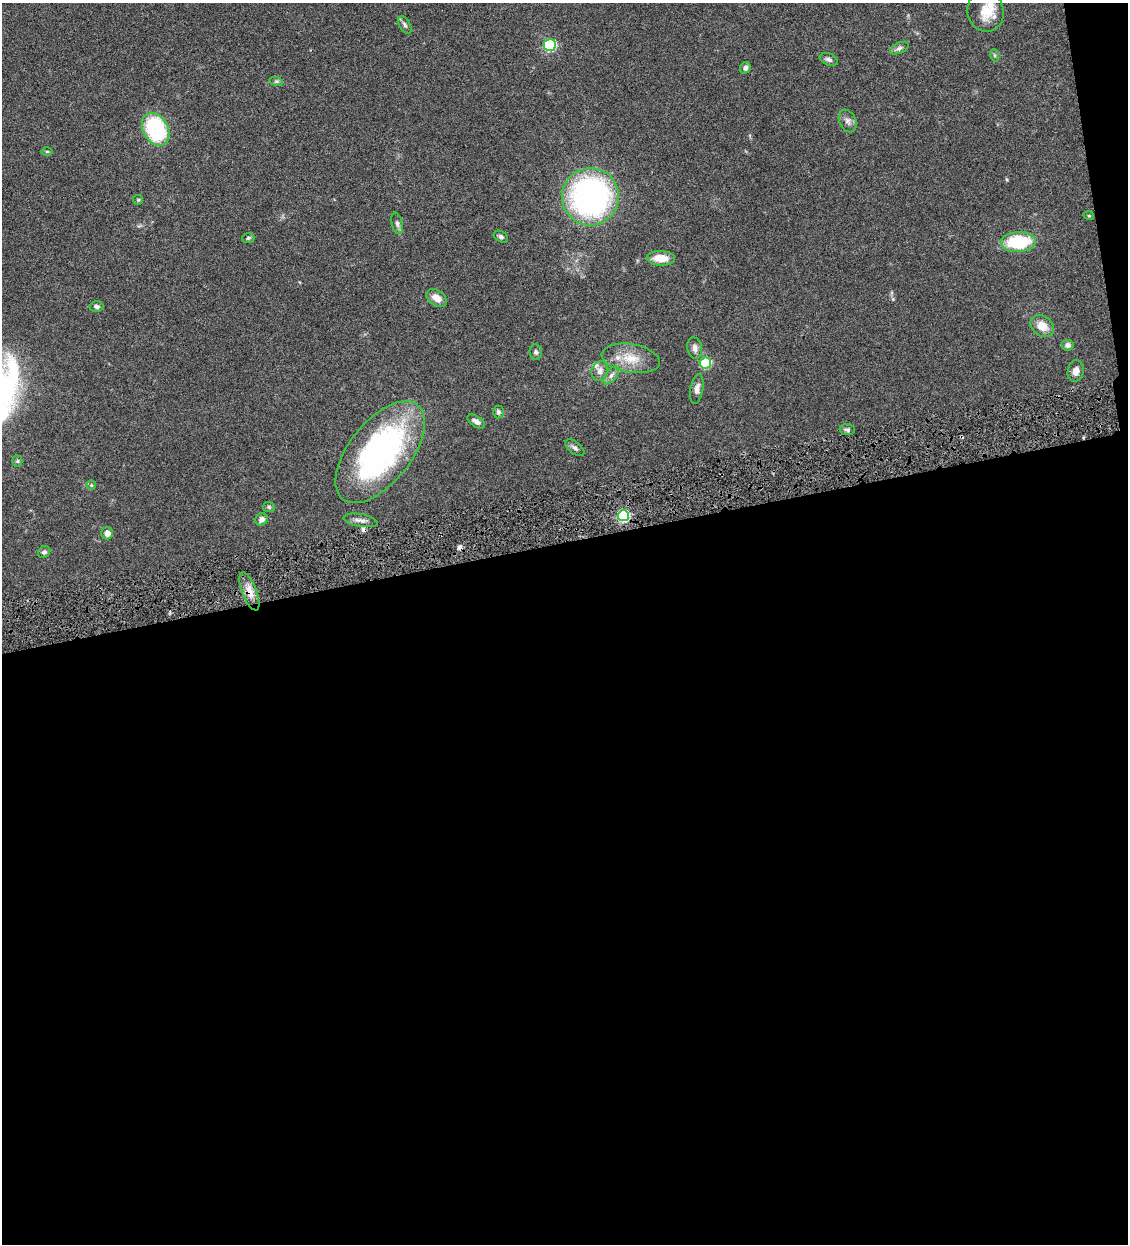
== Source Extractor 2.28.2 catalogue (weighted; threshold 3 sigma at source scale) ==
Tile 16 of 4 x 4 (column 4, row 4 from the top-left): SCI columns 3639-4764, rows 3-1244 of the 4911 x 4971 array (HDU 1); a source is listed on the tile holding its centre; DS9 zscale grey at full resolution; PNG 1130 x 1246 px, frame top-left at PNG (2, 3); each listed source drawn as its Kron ellipse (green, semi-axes under 4 px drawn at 4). Shown black and unused: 58% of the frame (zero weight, under 4 of 8 exposures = <1% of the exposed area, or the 3 px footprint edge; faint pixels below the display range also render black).
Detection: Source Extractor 2.28.2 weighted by HDU 2 'WHT'; one run over the whole footprint, this tile lists its part. Background 0.0442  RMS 0.0037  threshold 0.0153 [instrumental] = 3 sigma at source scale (4.09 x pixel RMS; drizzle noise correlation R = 1.36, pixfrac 0.8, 0.05/0.05 arcsec/px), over >= 5 px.
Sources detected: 49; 2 cosmic-ray / hot-pixel residue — neither listed nor drawn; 2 inside a brighter listed object's ellipse — not listed separately; the other 45 listed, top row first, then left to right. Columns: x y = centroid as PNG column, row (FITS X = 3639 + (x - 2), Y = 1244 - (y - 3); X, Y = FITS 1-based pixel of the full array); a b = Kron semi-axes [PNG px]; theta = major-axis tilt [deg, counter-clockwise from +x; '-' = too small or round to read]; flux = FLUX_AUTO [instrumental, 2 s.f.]
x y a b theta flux
986 12 20 18 -79 6.9
405 25 9 5 -60 1
550 45 6 6 - 33
899 48 10 5 24 1.1
994 55 6 4 -71 0.52
829 59 9 5 -22 1
745 68 6 5 - 1.1
276 81 7 4 -18 0.6
848 121 12 8 -66 1.7
156 129 17 12 -62 34
47 151 6 4 -1 0.42
590 197 28 28 - 90
138 200 5 5 - 0.41
1089 216 5 3 - 0.35
397 223 11 5 -78 1.1
501 237 8 5 -32 0.86
248 238 6 5 - 0.53
1018 242 17 10 3 21
661 258 14 7 -3 5.1
437 298 11 7 -37 3.2
96 307 7 5 -4 0.86
1042 326 13 10 -37 4.5
1068 345 6 5 - 1.3
695 348 11 7 -79 1.6
536 352 7 6 - 0.87
631 358 29 14 -9 7.6
705 363 5 5 - 19
600 371 10 8 75 1.9
1076 371 11 8 79 2.2
611 375 10 5 53 1.3
697 389 15 6 79 1.7
498 412 6 5 - 0.87
476 421 10 5 -32 1.5
847 430 7 5 -2 0.76
575 448 11 6 -38 1.1
380 452 60 31 52 96
17 461 5 5 - 0.48
91 485 5 4 - 0.38
269 507 6 5 - 0.59
623 516 5 5 - 37
261 519 6 6 - 1.7
361 520 17 6 -10 1.9
107 533 6 6 - 2.1
44 552 6 5 - 0.86
249 591 20 7 -69 3.7
Overlapping masked pixels (flux is a lower limit): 1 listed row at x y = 249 591